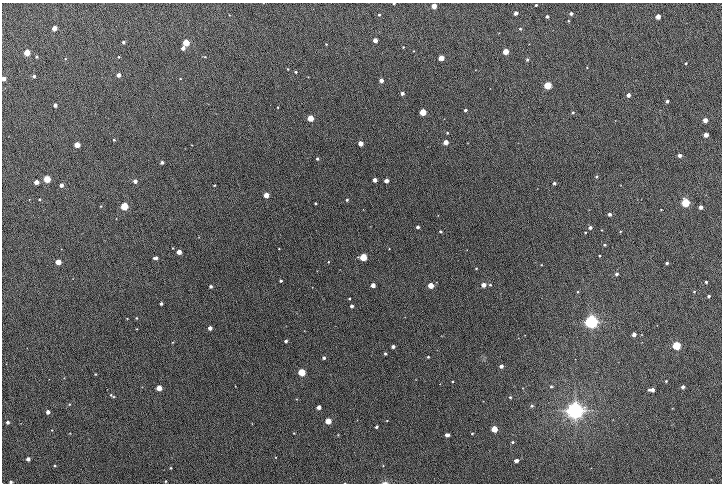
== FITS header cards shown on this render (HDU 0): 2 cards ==
NAXIS1  =                 1440
NAXIS2  =                  963

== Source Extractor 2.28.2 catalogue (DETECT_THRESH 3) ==
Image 1440 x 963 px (HDU 0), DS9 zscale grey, zoomed out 1/2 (1 PNG px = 2 x 2 image px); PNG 724 x 486 px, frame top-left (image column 1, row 962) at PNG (2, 3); no overlay
Background 246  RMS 5.2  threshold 15.6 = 3 sigma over >= 5 px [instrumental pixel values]
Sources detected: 206; all 206 listed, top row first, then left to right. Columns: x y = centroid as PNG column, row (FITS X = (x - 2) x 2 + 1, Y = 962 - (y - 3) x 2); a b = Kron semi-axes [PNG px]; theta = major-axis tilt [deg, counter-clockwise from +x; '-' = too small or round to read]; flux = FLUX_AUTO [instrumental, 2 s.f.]
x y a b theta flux
264 3 2 2 - 2.9e+02
394 3 2 2 - 1.2e+03
536 5 2 2 - 1.8e+03
434 6 3 3 - 1.8e+04
516 13 3 3 - 6.3e+03
571 14 3 3 - 3.7e+03
229 15 3 2 - 5.7e+02
379 15 3 3 - 1.7e+03
547 16 3 3 - 2.3e+03
658 16 3 3 - 1.2e+04
568 21 3 2 - 8.8e+02
54 28 3 3 - 1.4e+04
520 29 3 3 - 1.1e+03
499 33 2 2 - 4.1e+02
375 40 3 3 - 8.7e+03
123 42 3 3 - 2.3e+03
186 42 3 3 - 4.6e+04
326 44 3 3 - 9.5e+02
529 44 2 1 - 3.3e+02
403 47 2 2 - 7.9e+02
183 48 3 3 - 6.1e+03
414 51 2 2 - 6.0e+02
506 51 3 3 - 2.5e+04
27 52 3 3 - 3.2e+04
37 57 3 3 - 1.6e+03
119 57 3 3 - 1.1e+03
205 57 4 3 - 9.6e+02
441 58 3 3 - 2.0e+04
65 59 3 3 - 7.2e+02
527 60 3 3 - 1.9e+03
686 63 3 3 - 1.6e+03
587 68 3 3 - 7.1e+02
288 69 3 3 - 9.2e+02
476 70 2 2 - 4.1e+02
296 72 2 2 - 1.4e+03
119 75 3 3 - 6.7e+03
34 76 3 3 - 2.7e+03
3 78 3 3 - 8.2e+03
180 78 2 2 - 6.6e+02
381 80 3 3 - 6.7e+03
548 85 4 3 - 6.8e+04
402 93 3 3 - 4.5e+03
628 95 3 3 - 6.4e+03
667 101 3 3 - 2.8e+03
55 105 3 3 - 5.8e+03
278 107 2 2 - 7.8e+02
465 110 3 3 - 2.6e+03
423 112 3 3 - 3.8e+04
573 113 3 3 - 1.7e+03
311 118 3 3 - 3.0e+04
444 119 2 1 - 2.9e+02
615 120 4 2 - 5.5e+02
705 120 3 3 - 1.0e+04
447 133 3 2 - 1.2e+03
706 135 3 3 - 9.8e+03
114 140 3 3 - 1.3e+03
446 142 3 3 - 1.3e+04
360 143 3 3 - 1.3e+04
468 143 3 2 - 4.9e+02
77 145 3 3 - 2.3e+04
192 145 2 2 - 4.2e+02
680 155 3 3 - 4.7e+03
317 159 3 3 - 2.3e+03
162 162 3 3 - 4.1e+03
597 176 3 3 - 1.6e+03
47 179 3 3 - 4.7e+04
375 180 3 3 - 7.5e+03
386 180 3 3 - 9.2e+03
135 181 3 3 - 7.2e+03
36 182 3 3 - 1.1e+04
554 183 3 3 - 2.8e+03
61 185 3 3 - 5.6e+03
214 185 3 2 - 9.7e+02
621 185 3 2 - 5.4e+02
537 188 2 2 - 3.9e+02
266 195 3 3 - 1.7e+04
29 199 3 2 - 5.9e+02
39 199 3 3 - 1.4e+03
347 200 3 3 - 1.8e+03
315 203 2 2 - 1.4e+03
686 203 4 4 - 8.4e+04
101 206 3 3 - 7.9e+02
124 206 3 3 - 6.8e+04
701 207 3 3 - 4.9e+03
661 209 3 2 - 7.6e+02
363 210 2 2 - 3.9e+02
609 214 3 3 - 4.4e+03
438 215 3 2 - 4.4e+02
116 219 2 2 - 4.6e+02
370 227 2 2 - 3.5e+02
418 227 3 2 - 3.5e+03
590 227 3 3 - 3.7e+03
601 230 3 2 - 6.9e+02
440 231 2 2 - 1.7e+03
620 231 3 3 - 8.8e+02
585 232 3 3 - 1.2e+03
199 237 3 2 - 4.5e+02
605 245 3 3 - 1.7e+03
172 248 3 2 - 6.9e+02
61 249 2 2 - 3.6e+02
279 249 3 3 - 7.5e+02
389 249 3 2 - 4.8e+02
467 250 2 2 - 3.5e+02
179 252 3 3 - 1.5e+04
599 256 2 2 - 9.5e+02
363 257 4 3 - 6.1e+04
155 258 4 3 - 3.8e+03
58 262 3 3 - 2.0e+04
328 262 3 3 - 8.5e+02
667 263 3 3 - 2.4e+03
541 265 3 3 - 8.8e+02
476 268 3 2 - 1.0e+03
616 274 3 3 - 3.1e+03
73 279 3 2 - 2.9e+02
281 281 3 3 - 2.6e+03
706 282 3 2 - 2.2e+03
373 285 3 3 - 9.8e+03
431 285 3 3 - 2.6e+04
483 285 3 3 - 8.9e+03
490 285 3 3 - 1.4e+03
211 286 3 3 - 3.4e+03
312 287 3 2 - 4.3e+02
694 291 3 3 - 1.0e+03
577 292 3 3 - 1.1e+03
709 296 3 3 - 2.4e+03
349 298 3 3 - 1.2e+03
161 304 3 2 - 2.7e+03
352 306 3 3 - 4.0e+03
127 318 2 2 - 7.0e+02
136 318 3 2 - 8.0e+02
591 322 4 4 - 8.0e+05
657 325 2 2 - 4.1e+02
210 328 3 3 - 6.4e+03
137 329 2 2 - 6.2e+02
304 331 3 2 - 5.1e+02
634 334 3 3 - 6.2e+03
525 335 2 2 - 4.5e+02
641 335 3 2 - 5.4e+02
442 336 3 2 - 5.6e+02
518 338 2 2 - 3.9e+02
286 341 3 3 - 3.3e+03
172 342 3 2 - 5.8e+02
642 342 3 2 - 4.5e+02
676 346 4 4 - 9.9e+04
393 347 3 3 - 5.1e+03
385 354 3 3 - 2.4e+03
428 357 3 3 - 1.8e+03
324 358 3 3 - 2.9e+03
575 359 2 2 - 3.5e+02
6 364 2 1 - 2.6e+02
501 366 3 3 - 5.6e+03
302 372 3 3 - 6.6e+04
95 374 3 3 - 8.9e+02
64 378 3 3 - 6.7e+02
49 379 2 1 - 3.0e+02
416 380 3 2 - 4.3e+02
453 381 2 2 - 1.1e+03
666 381 3 3 - 1.3e+03
440 384 3 2 - 4.1e+02
235 386 3 2 - 5.2e+02
551 386 3 3 - 1.4e+03
142 387 2 2 - 3.6e+02
683 387 3 3 - 4.5e+03
159 388 3 3 - 2.3e+04
522 388 2 2 - 3.7e+02
649 390 3 3 - 1.9e+03
653 390 3 3 - 5.7e+03
111 395 3 3 - 1.0e+03
113 397 3 3 - 1.2e+03
510 397 3 3 - 1.7e+03
296 399 3 3 - 7.7e+02
483 401 3 2 - 3.6e+02
69 404 3 3 - 8.4e+02
532 406 3 3 - 1.6e+03
319 407 3 3 - 8.9e+03
672 408 3 3 - 6.2e+02
575 411 5 4 - 1.5e+06
48 412 3 3 - 7.2e+03
613 419 3 2 - 4.1e+02
357 420 3 2 - 4.3e+02
328 421 3 3 - 2.7e+04
387 421 3 2 - 6.7e+02
7 422 3 3 - 4.2e+03
20 423 3 2 - 3.6e+02
252 424 3 3 - 5.6e+02
376 427 3 3 - 2.8e+03
494 429 3 3 - 3.6e+04
52 430 2 2 - 5.7e+02
70 433 2 2 - 5.3e+02
294 433 4 3 - 1.0e+03
472 433 2 2 - 1.0e+03
338 435 3 3 - 8.1e+02
447 435 4 3 - 6.7e+03
512 442 3 3 - 1.5e+03
276 457 3 2 - 5.7e+02
28 459 3 3 - 7.1e+03
516 460 3 3 - 6.9e+03
55 466 3 3 - 1.3e+03
383 466 3 2 - 7.1e+02
171 468 3 3 - 1.2e+03
591 468 3 2 - 4.0e+02
711 480 3 2 - 4.5e+02
166 481 3 3 - 1.3e+03
11 482 3 2 - 2.6e+03
345 483 2 2 - 4.9e+02
385 483 6 2 0 3.6e+03
At the frame edge (FLAGS 8, measured only in part): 6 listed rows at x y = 264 3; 394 3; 3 78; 11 482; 345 483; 385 483

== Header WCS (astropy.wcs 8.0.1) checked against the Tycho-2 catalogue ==
Header WCS as astropy/WCSLIB reads it (applying the file's SIP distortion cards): RA---TAN-SIP/DEC--TAN-SIP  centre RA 01:39:37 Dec +39:20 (24.90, +39.34 deg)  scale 0.814 arcsec/px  FOV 19.5' x 13.1'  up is +180 deg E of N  parity flipped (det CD > 0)
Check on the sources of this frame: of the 60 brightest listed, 4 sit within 1.9 arcsec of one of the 7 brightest Tycho-2 stars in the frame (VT <= 13.06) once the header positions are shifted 0.50 arcsec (0.41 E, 0.28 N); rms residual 0.65 arcsec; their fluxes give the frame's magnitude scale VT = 25.11 - 2.5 log10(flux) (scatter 0.31 mag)
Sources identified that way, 4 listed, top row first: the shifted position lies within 1.9 arcsec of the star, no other Tycho-2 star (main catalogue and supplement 1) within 3.8 arcsec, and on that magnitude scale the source's flux lands within +1.5 / -3 mag of the star's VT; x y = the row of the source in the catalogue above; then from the Tycho-2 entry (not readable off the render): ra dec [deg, ICRS J2000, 3 dp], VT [Tycho-2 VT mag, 2 dp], TYC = Tycho-2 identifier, HIP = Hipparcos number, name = IAU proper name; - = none
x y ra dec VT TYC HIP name
363 257 24.904 +39.343 10.54 2814-255-1 - -
591 322 24.770 +39.372 10.16 2814-5-1 - -
676 346 24.720 +39.382 13.06 2818-1319-1 - -
575 411 24.780 +39.412 9.86 2818-1527-1 - -